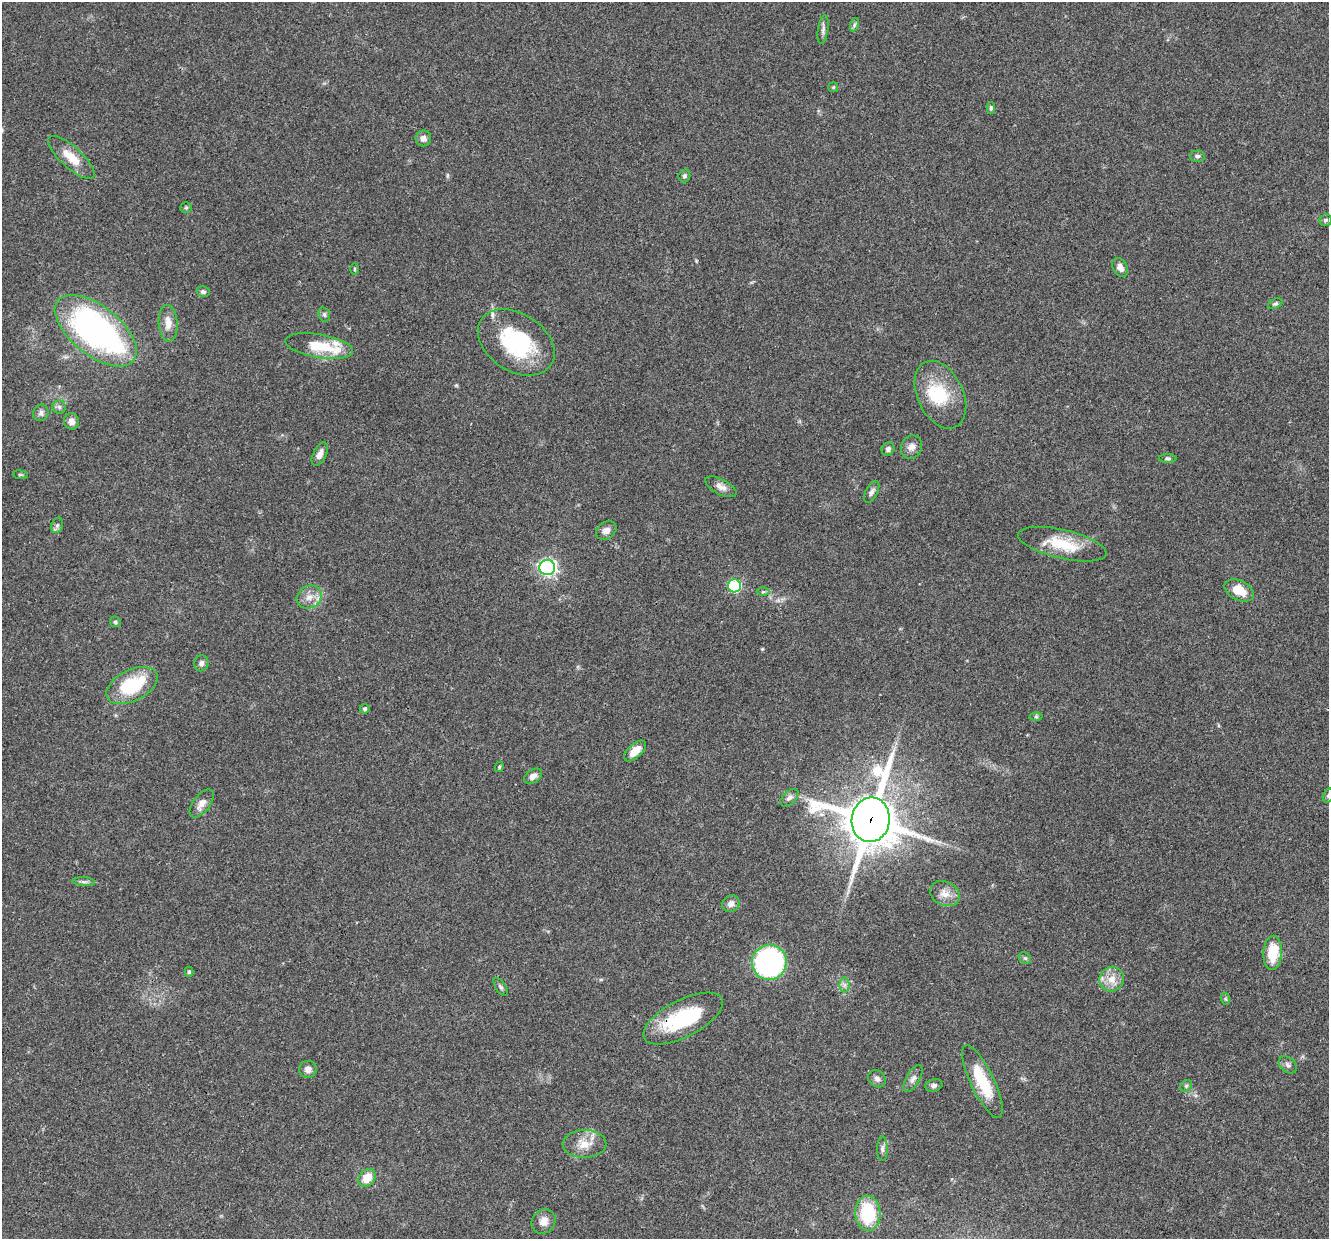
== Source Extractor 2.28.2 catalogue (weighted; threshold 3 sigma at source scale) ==
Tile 7 of 4 x 4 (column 3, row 2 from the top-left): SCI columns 2664-3990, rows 2731-3967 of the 5321 x 5335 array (HDU 1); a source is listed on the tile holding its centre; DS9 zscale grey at full resolution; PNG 1331 x 1241 px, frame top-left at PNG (2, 2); each listed source drawn as its Kron ellipse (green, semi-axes under 4 px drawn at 4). Shown black and unused: <1% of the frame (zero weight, under 3 of 4 exposures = <1% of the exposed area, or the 3 px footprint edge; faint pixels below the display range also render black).
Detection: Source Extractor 2.28.2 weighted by HDU 2 'WHT'; one run over the whole footprint, this tile lists its part. Background 0.0537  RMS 0.0049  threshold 0.0218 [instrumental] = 3 sigma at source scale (4.5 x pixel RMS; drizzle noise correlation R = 1.50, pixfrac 1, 0.05/0.05 arcsec/px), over >= 5 px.
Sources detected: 79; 2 inside a brighter object's white glare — neither listed nor drawn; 3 inside a brighter listed object's ellipse — not listed separately; the other 74 listed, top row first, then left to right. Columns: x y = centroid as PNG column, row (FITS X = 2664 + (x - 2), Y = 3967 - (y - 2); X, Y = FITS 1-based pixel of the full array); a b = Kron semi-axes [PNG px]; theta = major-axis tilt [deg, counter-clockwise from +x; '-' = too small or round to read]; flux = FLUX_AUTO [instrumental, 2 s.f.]
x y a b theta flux
854 25 7 4 72 1
823 29 14 5 82 1.7
833 87 5 5 - 0.54
991 108 6 4 89 0.71
423 138 8 8 - 1.9
1197 156 7 5 2 1.2
71 157 30 10 -42 10
684 176 6 6 - 1.1
186 208 6 5 - 0.77
1325 220 6 5 - 1
1120 267 10 7 -60 2.7
354 269 5 3 - 0.52
203 292 6 5 - 1.1
1275 304 8 5 21 0.95
324 314 7 5 -75 1
168 323 18 9 -86 5.3
96 331 48 24 -38 160
516 342 42 29 -33 44
319 346 34 11 -9 17
940 395 36 23 -64 21
59 407 6 6 - 1.3
41 413 8 7 - 1.9
71 421 8 7 - 2.9
911 447 12 10 65 3.2
888 449 7 6 - 1.4
320 454 12 6 65 2.8
1168 459 9 4 0 0.95
20 475 7 3 -8 0.64
721 487 17 7 -28 3
872 492 12 6 63 1.7
57 525 8 6 69 1.2
606 530 11 8 32 2.8
1062 544 45 14 -13 18
547 567 8 7 - 140
734 586 6 6 - 43
1239 590 16 10 -26 8.3
763 592 6 4 1 0.73
309 597 13 11 31 4.7
115 622 6 5 - 0.76
201 663 8 7 - 1.8
132 685 27 15 26 28
365 709 5 4 - 1.3
1036 717 6 4 -1 0.73
635 751 13 6 42 5.6
499 767 5 3 - 0.64
533 776 10 6 33 2.7
1328 796 7 5 73 0.99
789 798 11 6 41 2
202 803 16 8 52 3.8
871 820 22 19 82 2500
84 882 11 4 -5 1.3
945 893 15 12 -27 5
731 904 9 7 35 2.6
1273 953 17 9 87 15
1025 958 6 5 - 0.85
769 962 17 17 - 100
189 972 5 4 - 0.68
1112 979 13 12 - 6.1
844 985 7 5 90 1.5
501 987 10 5 -55 1.2
1226 999 6 4 -70 0.71
683 1019 44 18 27 36
1288 1065 10 7 -40 1.6
308 1069 9 8 - 2.6
877 1079 9 8 - 1.8
913 1079 15 6 60 2.5
982 1081 40 11 -64 20
934 1085 8 6 15 1.5
1186 1086 6 5 - 0.81
585 1144 22 14 1 7.9
882 1149 12 5 -89 1.7
367 1178 10 7 49 7.7
868 1213 17 12 -88 28
544 1222 13 11 52 4
Overlapping masked pixels (flux is a lower limit): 2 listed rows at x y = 871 820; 683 1019
Isophote crosses this tile's border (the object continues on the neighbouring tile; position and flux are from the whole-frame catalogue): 1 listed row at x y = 1328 796